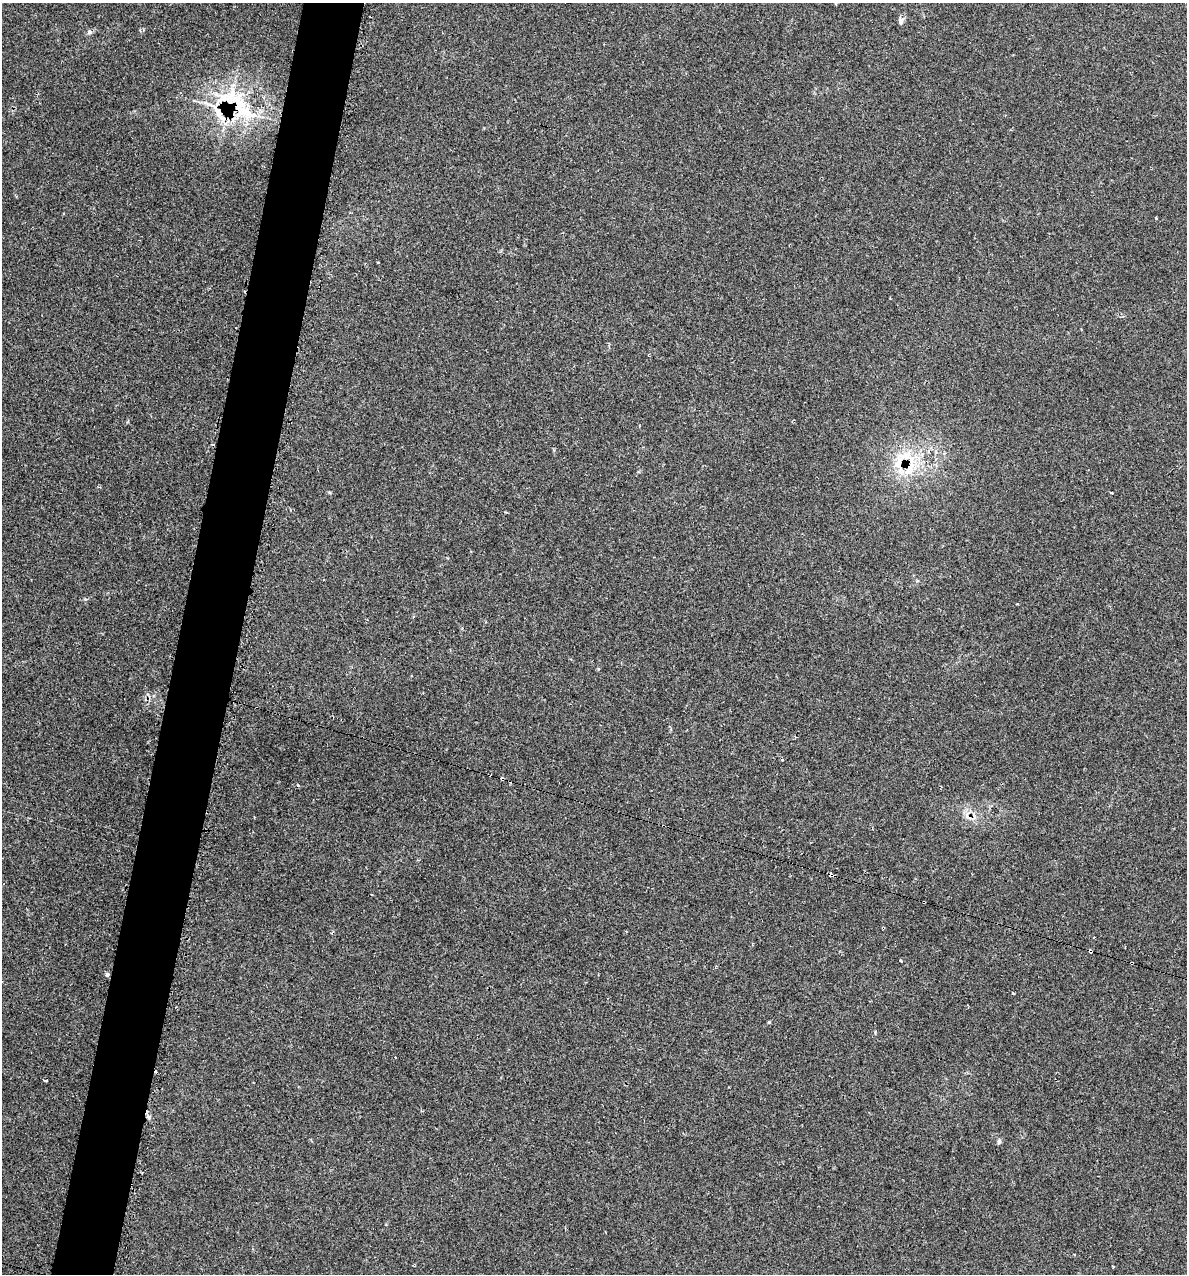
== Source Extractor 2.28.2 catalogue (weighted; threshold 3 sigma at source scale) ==
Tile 7 of 4 x 4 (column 3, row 2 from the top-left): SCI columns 2498-3682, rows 2551-3822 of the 5134 x 5104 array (HDU 1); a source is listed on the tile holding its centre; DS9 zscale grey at full resolution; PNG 1189 x 1276 px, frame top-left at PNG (2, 3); no overlay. Shown black and unused: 5% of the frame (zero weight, under 2 of 3 exposures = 1% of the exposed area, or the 3 px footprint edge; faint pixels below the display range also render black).
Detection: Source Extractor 2.28.2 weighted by HDU 2 'WHT'; one run over the whole footprint, this tile lists its part. Background 0.118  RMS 0.0072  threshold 0.0324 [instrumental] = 3 sigma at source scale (4.5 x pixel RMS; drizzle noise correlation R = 1.50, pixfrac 1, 0.05/0.05 arcsec/px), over >= 5 px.
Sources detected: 27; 7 cosmic-ray / hot-pixel residue — not listed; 3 inside a brighter listed object's ellipse — not listed separately; the other 17 listed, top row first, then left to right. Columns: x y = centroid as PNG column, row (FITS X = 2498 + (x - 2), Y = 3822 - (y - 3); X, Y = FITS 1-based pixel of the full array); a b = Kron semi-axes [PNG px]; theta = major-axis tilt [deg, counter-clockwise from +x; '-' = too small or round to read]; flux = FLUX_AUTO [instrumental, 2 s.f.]
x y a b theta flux
901 22 10 6 71 2
89 32 7 6 - 1.7
234 102 62 37 -41 79
1156 218 3 2 - 1.4
378 262 2 2 - 0.52
904 456 30 12 14 18
909 469 21 10 56 14
1112 493 3 3 - 1.8
830 875 4 3 - 70
924 902 3 3 - 1.9
1090 951 4 3 - 4.9
901 961 4 3 - 2.1
107 974 4 4 - 2.3
1013 994 3 3 - 2.3
46 1081 4 3 - 1.6
999 1141 8 4 75 1.3
1113 1267 3 3 - 0.83
Overlapping masked pixels (flux is a lower limit): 6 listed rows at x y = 234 102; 909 469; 830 875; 924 902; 1090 951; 107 974
Unlisted compact peaks at least as high as the median listed source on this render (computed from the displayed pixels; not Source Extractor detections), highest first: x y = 769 1022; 85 599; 875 1032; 329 492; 598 669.